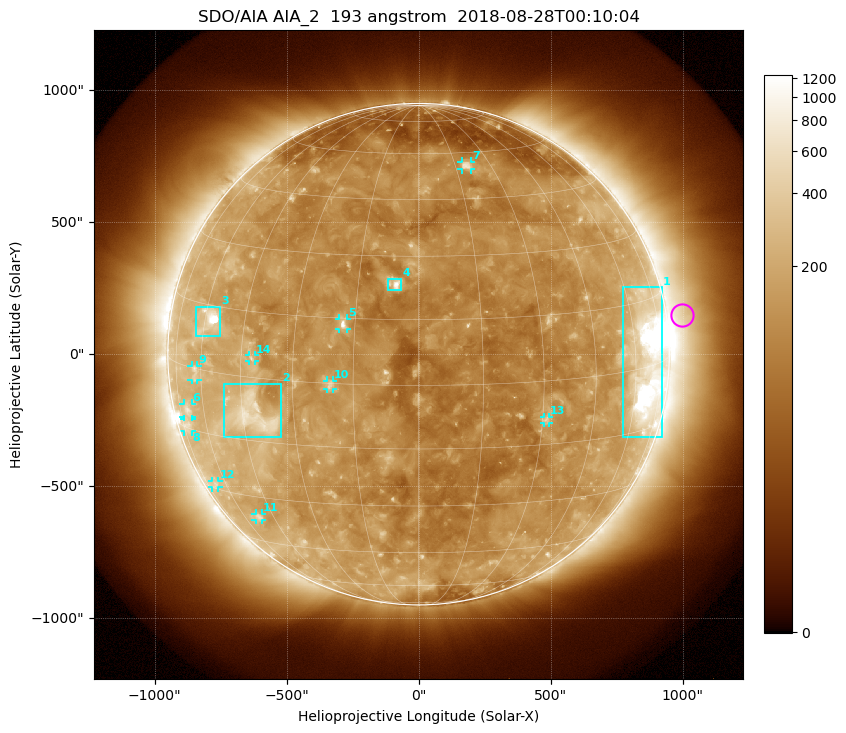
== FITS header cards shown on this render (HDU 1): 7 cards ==
TELESCOP= 'SDO/AIA'
INSTRUME= 'AIA_2'
WAVELNTH=                  193
WAVEUNIT= 'angstrom'
DATE-OBS= '2018-08-28T00:10:04.84'
CTYPE1  = 'HPLN-TAN'
CTYPE2  = 'HPLT-TAN'

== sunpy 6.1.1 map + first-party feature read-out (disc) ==
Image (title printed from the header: SDO/AIA AIA_2  193 angstrom  2018-08-28T00:10:04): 1024 x 1024 px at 2.4 arcsec/px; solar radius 950 arcsec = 396 px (full disc in frame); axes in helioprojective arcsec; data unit not stated in the header (colour bar unlabelled)
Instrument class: DISC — disc imager (sunpy class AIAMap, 193 A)
Bright regions (active regions / flare kernels): reference = the median radial profile (limb darkening/brightening removed); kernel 9 px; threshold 5 sigma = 204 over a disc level ~116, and >= 1.15x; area >= 12 px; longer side >= 9 px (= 22 arcsec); searched inside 0.97 R_sun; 14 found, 14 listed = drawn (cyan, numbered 1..; 10 of them under ~33 arcsec drawn as corner ticks so the feature stays visible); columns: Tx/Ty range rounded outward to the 5 arcsec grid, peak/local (2 s.f.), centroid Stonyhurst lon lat
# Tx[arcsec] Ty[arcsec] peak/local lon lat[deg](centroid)
1 770..925 -315..255 14 +65 +1
2 -740..-520 -315..-110 5.7 -42 -9
3 -845..-750 65..180 16 -58 +12
4 -120..-65 240..285 9.2 -6 +23
5 -300..-270 95..135 7.9 -18 +14
6 -890..-860 -240..-185 3.1 -69 -10
7 160..200 700..730 4.7 +20 +55
8 -890..-860 -295..-245 2.8 -71 -14
9 -860..-835 -95..-40 2.8 -63 -1
10 -345..-325 -135..-100 4 -20 +0
11 -620..-590 -630..-605 2.9 -52 -36
12 -785..-755 -505..-480 2.3 -67 -29
13 475..495 -260..-235 3.6 +31 -9
14 -640..-620 -30..-5 3.4 -42 +4
Off-limb structures (1.02-1.3 R_sun): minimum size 162 px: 4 found; the strongest spans PA ~255..305 deg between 1.02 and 1.3 R_sun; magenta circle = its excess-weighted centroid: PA ~280 deg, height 1.06 R_sun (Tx ~995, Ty ~150 arcsec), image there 1.7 x the reference